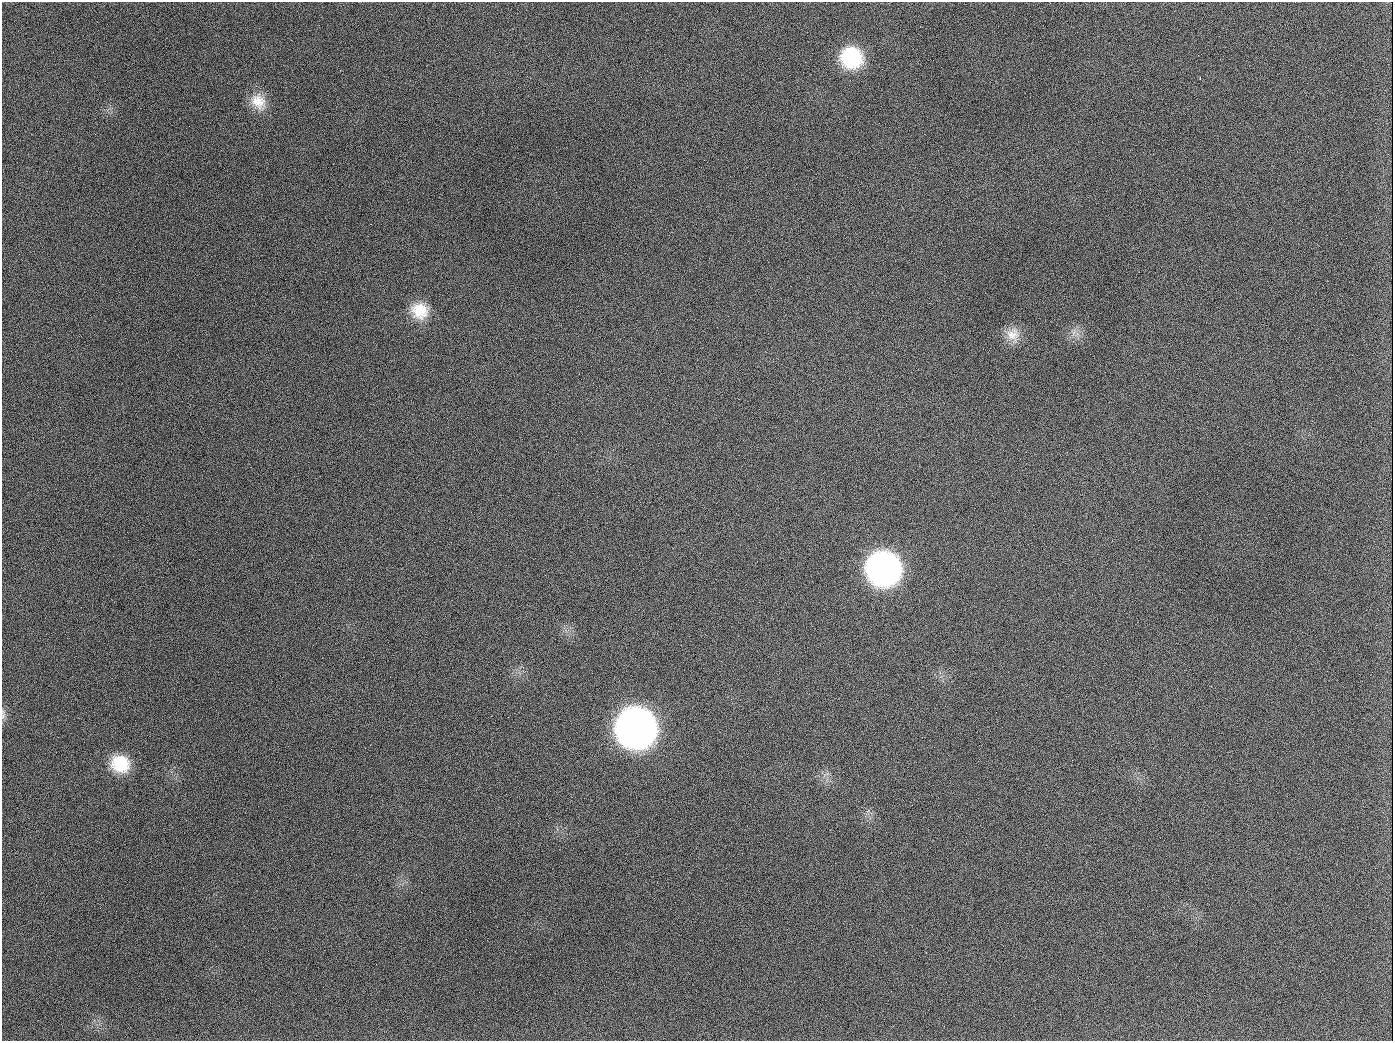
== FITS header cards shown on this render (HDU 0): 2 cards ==
NAXIS1  =                 1391
NAXIS2  =                 1039

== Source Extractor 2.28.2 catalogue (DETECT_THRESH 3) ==
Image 1391 x 1039 px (HDU 0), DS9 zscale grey, 1 PNG px = 1 image px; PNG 1395 x 1043 px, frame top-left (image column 1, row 1039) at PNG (2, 2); no overlay
Background 1520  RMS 70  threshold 210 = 3 sigma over >= 5 px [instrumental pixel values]
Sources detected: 12; all 12 listed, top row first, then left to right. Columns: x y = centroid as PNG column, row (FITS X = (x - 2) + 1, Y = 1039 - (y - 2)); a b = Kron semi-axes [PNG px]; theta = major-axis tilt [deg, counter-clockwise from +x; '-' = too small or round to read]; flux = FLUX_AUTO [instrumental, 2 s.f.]
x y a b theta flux
851 58 23 22 - 3.1e+05
1200 78 3 2 - 8.4e+03
258 101 24 18 -52 9.7e+04
189 126 2 2 - 5.2e+03
420 311 22 20 -26 1.3e+05
1013 334 19 18 - 7.2e+04
654 407 3 2 - 3.6e+03
883 568 23 22 - 2.3e+06
3 715 17 4 87 1.7e+04
636 727 24 23 - 5.2e+06
120 764 22 19 -25 1.7e+05
944 1026 3 2 - 4.2e+03
At the frame edge (FLAGS 8, measured only in part): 1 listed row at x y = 3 715